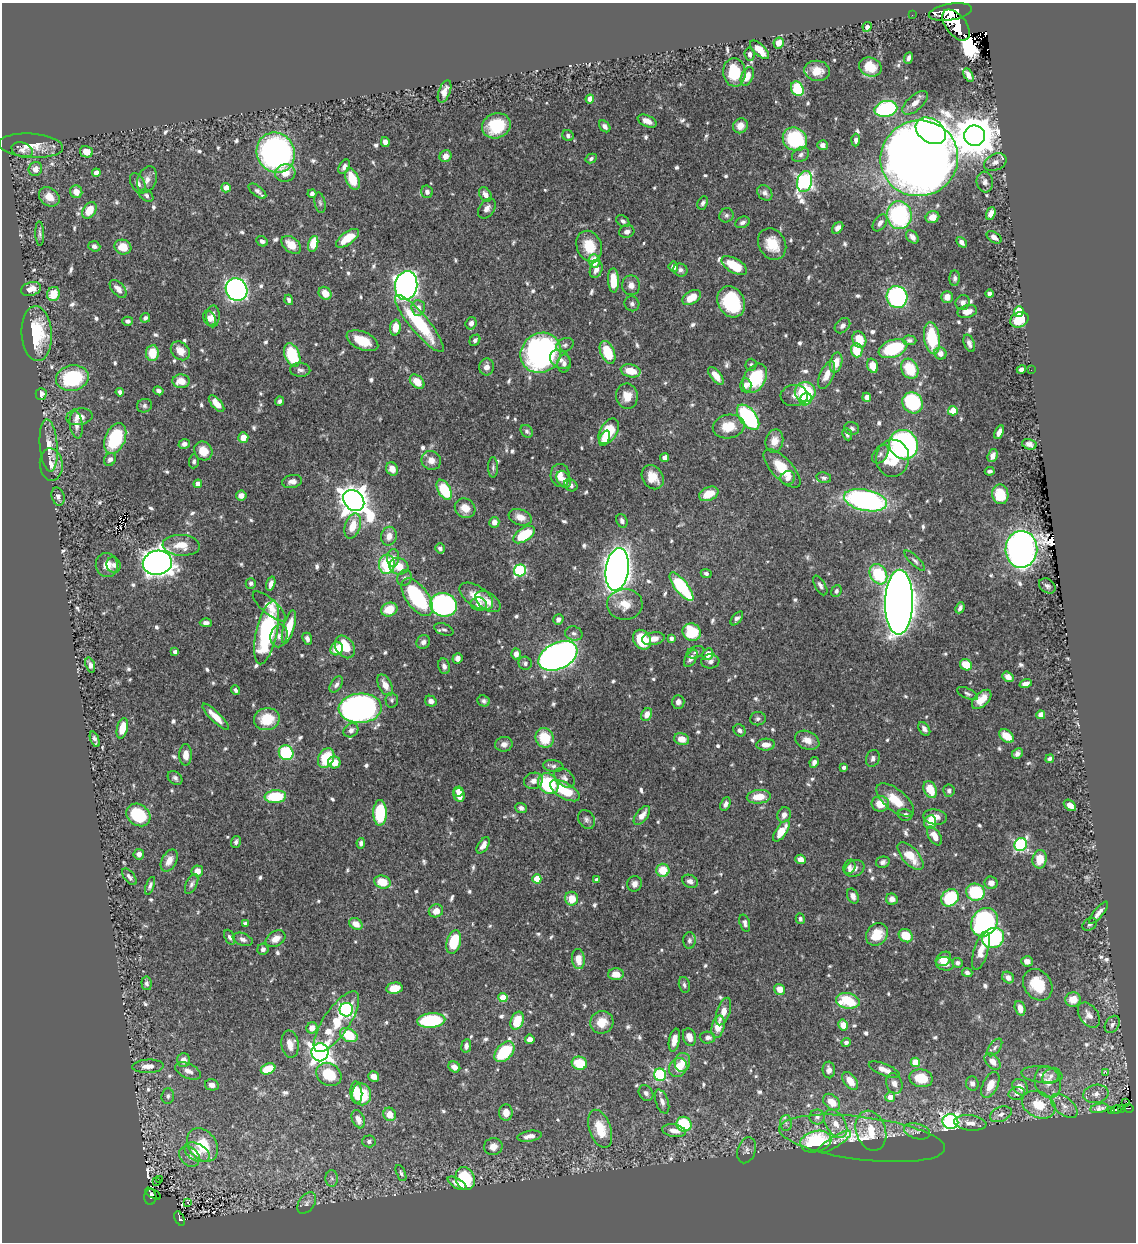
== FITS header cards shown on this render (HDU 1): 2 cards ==
NAXIS1  =                 1134
NAXIS2  =                 1240

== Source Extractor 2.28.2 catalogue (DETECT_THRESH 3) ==
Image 1134 x 1240 px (HDU 1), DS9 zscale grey, 1 PNG px = 1 image px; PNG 1138 x 1244 px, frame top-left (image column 1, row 1240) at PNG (2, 3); each listed source drawn as its Kron ellipse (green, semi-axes under 4 px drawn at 4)
Background 0.59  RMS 0.009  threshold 0.027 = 3 sigma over >= 5 px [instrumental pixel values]
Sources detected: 790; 3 with non-positive FLUX_AUTO (blend fragments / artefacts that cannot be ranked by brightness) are neither listed nor drawn; of the other 787, the 500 brightest by FLUX_AUTO listed and drawn (287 fainter detections omitted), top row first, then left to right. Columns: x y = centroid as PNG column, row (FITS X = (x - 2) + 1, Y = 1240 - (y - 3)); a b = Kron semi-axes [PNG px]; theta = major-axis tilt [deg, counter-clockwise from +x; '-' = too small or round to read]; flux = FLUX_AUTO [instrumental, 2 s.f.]
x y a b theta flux
950 12 22 8 10 1300
912 15 2 2 - 2.6
956 25 18 10 -52 1500
867 27 5 4 - 2.8
779 43 5 5 - 6.5
759 50 12 5 -44 8.9
750 54 6 5 - 2.2
909 58 6 4 68 2.1
870 67 11 9 -22 16
817 71 13 10 -8 9.3
734 72 14 11 -85 23
968 75 7 4 -62 4
747 76 10 6 66 6.6
797 89 8 6 -63 31
444 91 12 5 68 5.3
590 99 4 4 - 5.6
915 103 15 7 42 6.1
886 109 11 8 11 82
647 121 10 5 -25 5.7
496 126 14 12 21 29
605 126 7 4 -49 2.6
740 126 8 7 - 4.7
931 131 16 11 -34 170
568 136 6 5 - 1.6
975 136 10 10 - 2300
795 139 12 11 - 49
856 140 6 4 87 2.1
385 142 5 4 - 4
822 145 5 5 - 2.9
31 146 32 12 -4 12
22 150 11 7 -18 2.8
86 152 6 5 - 6.5
276 153 20 18 -60 210
801 155 9 6 31 2.3
445 156 6 5 - 4.8
591 158 6 4 30 1.7
919 158 39 38 - 1400
995 162 12 8 26 4.1
344 167 8 5 59 2.9
35 169 7 6 - 5
96 173 4 4 - 4.7
285 173 10 8 11 6.6
352 179 11 6 -67 17
147 180 14 9 69 4.6
805 182 11 7 75 180
985 182 10 8 -84 2.9
138 184 11 6 -62 3.9
226 188 5 4 - 5.2
257 191 10 5 -37 2.1
76 192 6 6 - 5.6
427 192 6 6 - 2.1
312 193 4 4 - 1.8
765 193 8 6 -48 2.6
485 194 8 5 -55 3.4
146 195 8 5 -35 1.7
49 197 11 8 -38 7.9
320 203 10 5 -79 1.6
703 203 7 5 63 1.9
487 208 11 7 53 3.2
89 210 9 6 58 12
991 214 7 4 69 3.9
726 215 7 6 - 1.6
899 215 14 12 -83 82
932 217 7 6 - 7.3
623 221 7 5 -38 1.8
743 222 7 5 24 2.2
880 223 9 6 55 3.3
838 228 6 4 49 2.9
627 232 8 6 18 3.4
40 234 12 4 -88 2
912 237 7 5 -48 3.4
994 237 8 5 -34 3.4
347 238 13 6 36 13
262 241 6 5 - 2.1
961 242 6 4 -49 2.8
313 244 8 5 74 18
772 244 16 13 -60 13
291 245 11 7 -39 9.5
94 246 6 5 - 2.4
589 246 16 12 -68 16
123 247 8 7 - 11
594 261 7 5 -87 14
734 265 14 7 -30 18
673 267 5 5 - 3.3
596 269 9 6 67 4.1
680 270 7 6 - 2.1
955 278 8 5 88 1.8
613 280 12 5 -87 13
406 285 14 11 81 410
631 285 10 9 - 4
31 289 10 6 17 6.5
118 289 11 6 -48 5.1
236 290 12 10 -53 250
325 293 7 6 - 7.5
53 294 7 6 - 13
989 294 4 4 - 2
692 297 10 6 33 9.9
897 297 11 10 - 120
947 297 6 5 - 5.8
289 300 5 4 - 1.8
731 302 16 13 -61 48
963 302 7 7 - 2.7
632 304 7 7 - 2
418 308 8 7 - 4.5
1019 311 5 5 - 25
967 312 10 6 13 4.7
213 316 11 6 89 5.8
145 318 5 4 - 2
209 318 8 6 -61 3.2
1019 320 9 7 25 17
128 321 5 4 - 1.7
419 323 36 9 -50 49
471 323 6 5 - 3.3
842 326 9 6 45 2.5
395 328 8 5 86 10
37 334 27 15 -87 34
932 338 16 8 -82 32
475 340 6 4 48 1.8
859 340 8 6 -64 13
909 340 7 5 -1 1.8
362 341 17 9 -23 16
969 343 9 5 -70 2.4
565 345 9 6 23 1.8
893 349 15 8 21 43
857 350 7 5 -87 17
180 351 10 8 -44 7.1
607 352 12 6 -66 23
152 353 8 6 84 14
541 353 21 19 40 210
940 353 6 5 - 5
292 355 12 7 -69 35
560 359 11 8 -36 4.5
564 363 9 7 87 2.5
836 363 10 6 76 7.2
751 365 6 5 - 1.6
873 366 7 5 -71 9.2
486 367 8 7 - 4.3
910 369 10 8 -61 22
300 370 10 7 -4 2.5
1021 370 5 4 - 3.3
1031 370 2 2 - 6.2
631 371 10 6 -12 12
827 375 14 6 66 6.9
716 376 10 5 -51 7.2
72 378 16 12 11 50
755 378 16 10 59 34
181 381 8 6 -3 8.5
417 382 8 6 -45 10
746 385 7 5 -87 2.7
158 391 5 4 - 2.1
120 392 4 4 - 2.1
805 392 10 10 - 42
41 394 6 5 - 4.1
627 396 13 11 -84 9.1
794 396 14 10 3 4.5
867 397 4 4 - 4.1
806 399 6 5 - 23
279 401 5 4 - 1.7
913 403 11 9 -55 54
216 404 10 5 -48 6.8
144 406 7 6 - 1.7
953 411 5 4 - 12
79 417 13 8 9 5.4
748 417 15 8 -52 80
76 425 14 6 -82 3.8
729 426 16 11 11 14
852 428 7 6 - 1.8
527 431 7 5 -48 1.7
609 431 14 8 60 25
999 432 7 4 65 3.9
847 434 6 4 -66 1.8
115 438 16 10 67 43
243 438 5 5 - 7.4
605 438 8 4 67 4.3
774 441 12 8 77 6.5
184 444 6 4 17 2.7
1029 444 7 5 -15 3
49 445 26 9 -85 9.1
904 445 15 14 - 160
203 451 10 8 -52 8.4
880 454 10 6 53 2.3
993 456 6 5 - 4
665 458 4 4 - 5.3
892 458 18 16 89 24
110 459 7 5 57 2.4
431 460 10 9 - 5.8
194 461 7 5 87 1.6
51 465 16 11 -85 6.2
493 467 10 5 90 1.7
782 468 24 10 -47 20
392 469 7 5 -60 6.3
990 471 5 3 - 1.7
560 475 11 9 -86 6
653 477 13 10 -58 10
788 478 7 7 - 3.1
824 478 7 5 -11 1.7
564 479 9 6 -60 2.7
292 481 10 6 11 3.4
198 484 4 4 - 5.2
571 485 7 5 -36 2
444 490 11 6 -61 33
709 494 10 6 23 12
1000 494 10 8 -82 17
241 496 5 5 - 4
58 497 9 6 -74 2.3
866 500 22 10 -12 150
354 501 11 9 -45 1100
465 508 11 9 -35 8.5
520 517 12 7 -19 6.2
622 521 7 5 -65 2.3
494 522 5 5 - 4.7
353 526 13 7 71 11
524 535 12 6 33 30
389 536 9 7 79 6.6
181 545 18 10 -4 11
440 548 5 4 - 2.3
1021 549 18 16 88 680
393 558 9 6 87 3.6
915 561 13 4 -45 2
157 563 14 12 12 770
387 564 9 8 - 32
107 565 12 11 - 7.5
113 565 8 7 - 2.5
399 566 10 8 -16 11
617 569 21 11 82 670
520 570 6 6 - 70
706 573 5 4 - 1.7
878 574 11 8 -60 38
405 578 8 7 - 2.1
251 583 5 5 - 1.7
271 584 7 4 73 2.8
820 585 11 5 -60 2.2
1047 586 9 6 -34 2.2
681 587 17 6 -52 55
836 591 6 5 - 1.8
476 596 19 10 -34 12
417 597 22 11 -54 57
488 602 14 8 -34 6.4
899 602 32 14 89 1500
479 604 8 6 -13 3.5
625 604 18 15 2 11
443 605 13 11 -17 140
269 606 21 7 -41 6.6
960 608 6 3 65 1.8
389 610 8 6 21 13
737 618 8 4 50 2.1
558 619 5 5 - 2.8
206 623 6 4 -3 2.7
289 627 17 5 74 17
444 629 10 5 -20 1.7
692 632 9 8 - 32
267 633 32 10 77 84
574 633 9 7 -16 2.4
279 636 11 8 79 4.1
671 638 4 4 - 2.3
307 639 6 4 -66 2.5
653 639 11 6 9 5.3
642 640 10 8 -56 30
423 642 7 6 - 2.4
345 647 12 9 -56 18
337 649 7 6 - 12
175 652 4 4 - 2.4
695 652 9 5 20 1.8
516 654 5 4 - 4.1
708 654 6 5 - 7.2
558 656 21 13 26 400
457 658 5 5 - 2.9
691 658 9 5 59 3.7
710 661 9 7 -1 2.6
525 663 7 6 - 1.8
90 665 8 4 -72 2.5
966 665 6 5 - 13
444 666 8 6 -74 2.4
1008 677 6 4 -37 3.7
1026 684 6 4 17 4.1
336 685 9 5 56 2.1
385 685 11 6 -62 6.3
235 690 5 4 - 1.7
967 693 11 5 -24 1.7
982 699 12 6 44 9.5
392 700 7 6 - 1.7
431 701 6 5 - 3.4
484 701 6 5 - 1.7
678 702 7 6 - 2.6
360 708 21 14 3 240
647 714 7 5 61 5.4
1041 715 4 4 - 6
216 717 18 5 -45 8.3
267 719 13 11 11 19
758 719 8 6 7 1.8
122 728 10 5 77 11
924 729 7 5 -54 2.6
351 730 8 6 37 3.3
740 730 7 5 -47 2.6
1006 736 8 5 -35 10
545 738 10 8 -64 21
95 739 8 4 -68 1.9
682 739 7 5 -15 7.2
807 740 13 9 -24 5.7
504 744 9 7 14 3.4
766 745 9 6 2 4.5
286 753 8 7 - 65
1017 754 6 5 - 2.4
186 755 11 6 90 4.5
326 758 10 7 63 25
873 758 8 6 69 2.2
1050 759 5 4 - 1.6
334 762 6 6 - 8.4
814 762 5 4 - 2.4
553 766 10 6 -7 2.1
844 767 4 3 - 2.3
175 778 8 6 -41 2.1
564 778 11 8 -39 3.2
533 781 9 8 - 3.7
548 784 11 9 -49 49
930 790 9 6 -66 14
458 791 5 5 - 5.5
565 791 16 8 -30 22
949 791 6 5 - 1.8
459 795 7 5 -66 7.4
275 797 10 6 5 30
759 797 12 7 5 11
895 800 22 10 -39 15
725 804 7 4 64 2.1
880 804 9 8 - 10
1070 805 7 4 -39 4.7
521 808 6 5 - 2.3
380 813 13 7 90 41
138 815 13 10 -36 33
642 815 11 5 52 6
784 815 8 6 67 3.5
905 815 7 5 -11 2.1
935 817 12 7 -7 5.9
586 819 10 8 -55 2.4
930 822 7 6 - 11
781 831 12 5 55 12
934 836 10 6 -57 6.5
236 842 6 4 73 1.8
361 843 5 4 - 2
483 845 9 5 56 3.7
1021 845 7 6 - 97
139 854 5 5 - 3.5
910 856 17 8 -49 14
801 859 5 4 - 4.6
1040 859 9 7 80 12
169 860 12 7 62 5.5
883 862 7 5 13 2.2
849 867 7 6 - 2
855 868 10 8 29 3.2
663 870 6 6 - 15
197 871 6 5 - 4.6
129 877 10 5 -52 2.1
537 879 4 4 - 17
597 880 4 4 - 2.1
690 881 8 6 -25 3.3
382 882 8 6 -16 14
991 883 6 6 - 5.1
192 884 10 5 65 2.1
634 884 8 7 - 3.4
150 886 9 4 70 1.8
975 892 9 8 - 43
853 896 8 5 -65 3.1
950 898 9 8 - 39
572 899 7 6 - 11
892 899 6 5 - 3.8
436 911 7 6 - 6.5
1099 913 14 4 51 3.4
800 919 5 4 - 1.8
984 922 15 12 57 150
245 923 4 3 - 2
745 923 9 5 -73 2.4
356 924 7 5 -32 6.5
1090 924 8 5 34 1.8
877 934 12 10 49 15
906 936 7 6 - 14
230 937 8 5 -66 1.8
993 938 11 9 28 71
243 939 10 6 -20 2.8
276 939 11 7 32 5.6
689 941 8 6 88 2
454 942 12 7 73 28
263 949 6 5 - 2.3
981 951 20 7 74 8.4
578 959 10 6 -84 9.1
943 959 8 6 39 8.6
1027 961 6 5 - 3.2
957 963 5 5 - 1.9
945 964 9 6 -10 3.9
967 972 5 4 - 2
616 974 8 6 -1 6.7
1008 978 6 5 - 3.9
146 983 7 5 -83 1.6
684 985 8 5 -76 1.7
1038 985 17 13 -54 21
394 988 8 5 11 14
780 989 6 5 - 6.9
503 998 4 4 - 19
1073 999 8 7 - 9.3
848 1001 12 7 -10 29
1020 1008 7 5 -71 5.9
346 1010 7 6 - 140
723 1012 14 6 71 6.4
1089 1015 14 9 -55 5
431 1021 14 7 4 56
517 1021 9 6 70 17
336 1022 35 13 56 27
602 1022 12 11 - 10
1112 1024 9 6 57 2.5
843 1025 5 5 - 6.6
718 1027 11 6 77 11
312 1028 6 5 - 5.2
349 1035 9 6 -28 25
689 1037 9 6 -74 6.8
708 1038 8 6 -3 2.8
530 1039 5 4 - 4.2
674 1040 11 5 79 5.6
846 1042 4 4 - 2.6
290 1044 13 8 -82 6.6
466 1046 7 5 81 2.6
995 1047 10 5 54 2
320 1052 9 8 - 420
504 1052 12 8 46 36
183 1060 7 6 - 4.1
993 1061 9 6 -46 5.7
682 1062 9 7 77 6.7
915 1062 5 4 - 17
579 1063 8 6 -17 21
148 1066 16 6 3 6.2
454 1067 6 5 - 4.1
678 1067 10 9 - 9.8
268 1069 7 5 23 22
829 1070 8 6 -87 3.5
884 1070 16 6 -22 6.3
188 1071 13 7 -24 4.3
1106 1072 4 3 - 1.6
329 1075 13 10 -31 19
660 1075 6 6 - 71
1042 1075 21 8 -6 5
1051 1076 10 7 37 2.8
374 1077 5 5 - 5.3
921 1078 12 9 -12 19
850 1081 10 6 -52 9
1048 1082 16 13 -71 8.9
894 1083 10 8 -68 3.9
972 1083 7 6 - 2.9
212 1085 7 5 -14 4.1
990 1085 14 7 64 8.5
1020 1087 9 6 -49 7.2
356 1093 11 6 -85 15
646 1093 8 6 -53 2.1
1017 1093 8 6 13 2.6
362 1094 11 9 -79 22
1096 1094 13 9 10 4.8
168 1096 8 6 87 1.8
890 1097 5 5 - 6
662 1102 12 6 -70 3.2
832 1102 9 7 -43 9.6
1125 1103 2 2 - 29
1039 1105 17 12 -27 18
1064 1106 16 8 -39 5.6
1099 1108 9 4 9 3
1128 1108 5 2 - 42
1121 1109 3 3 - 2.7
1111 1110 3 2 - 3.7
1116 1110 5 3 - 7.6
506 1113 8 7 - 5.8
390 1114 7 6 - 7.6
1001 1114 11 7 23 3.9
817 1117 7 7 - 2.7
358 1119 9 6 -67 4.8
950 1122 8 7 - 220
786 1123 8 6 -89 1.9
970 1123 16 7 -7 5.4
684 1124 8 7 - 36
836 1124 15 9 -58 7.9
600 1129 20 11 -71 17
674 1131 12 6 -10 5.8
871 1131 20 14 -71 19
917 1131 13 7 -16 3.5
529 1136 12 5 9 4.7
862 1138 84 21 -7 43
369 1141 6 6 - 1.7
816 1141 16 10 14 56
834 1142 19 5 32 2.3
203 1145 18 13 -53 22
493 1146 9 8 - 5.1
747 1150 13 9 72 2.9
197 1152 14 8 -27 7.9
189 1156 11 9 -44 4
401 1173 9 4 -66 1.7
332 1178 8 6 -87 1.7
465 1179 12 9 -68 37
159 1180 3 3 - 2
157 1182 3 3 - 2.8
457 1183 10 5 -30 4.7
153 1194 9 2 -33 21
150 1197 8 6 89 61
188 1202 3 3 - 3.2
307 1203 12 7 53 2.8
179 1219 7 4 -65 22
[287 fainter detections neither listed nor drawn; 3 non-positive-flux detections neither listed nor drawn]